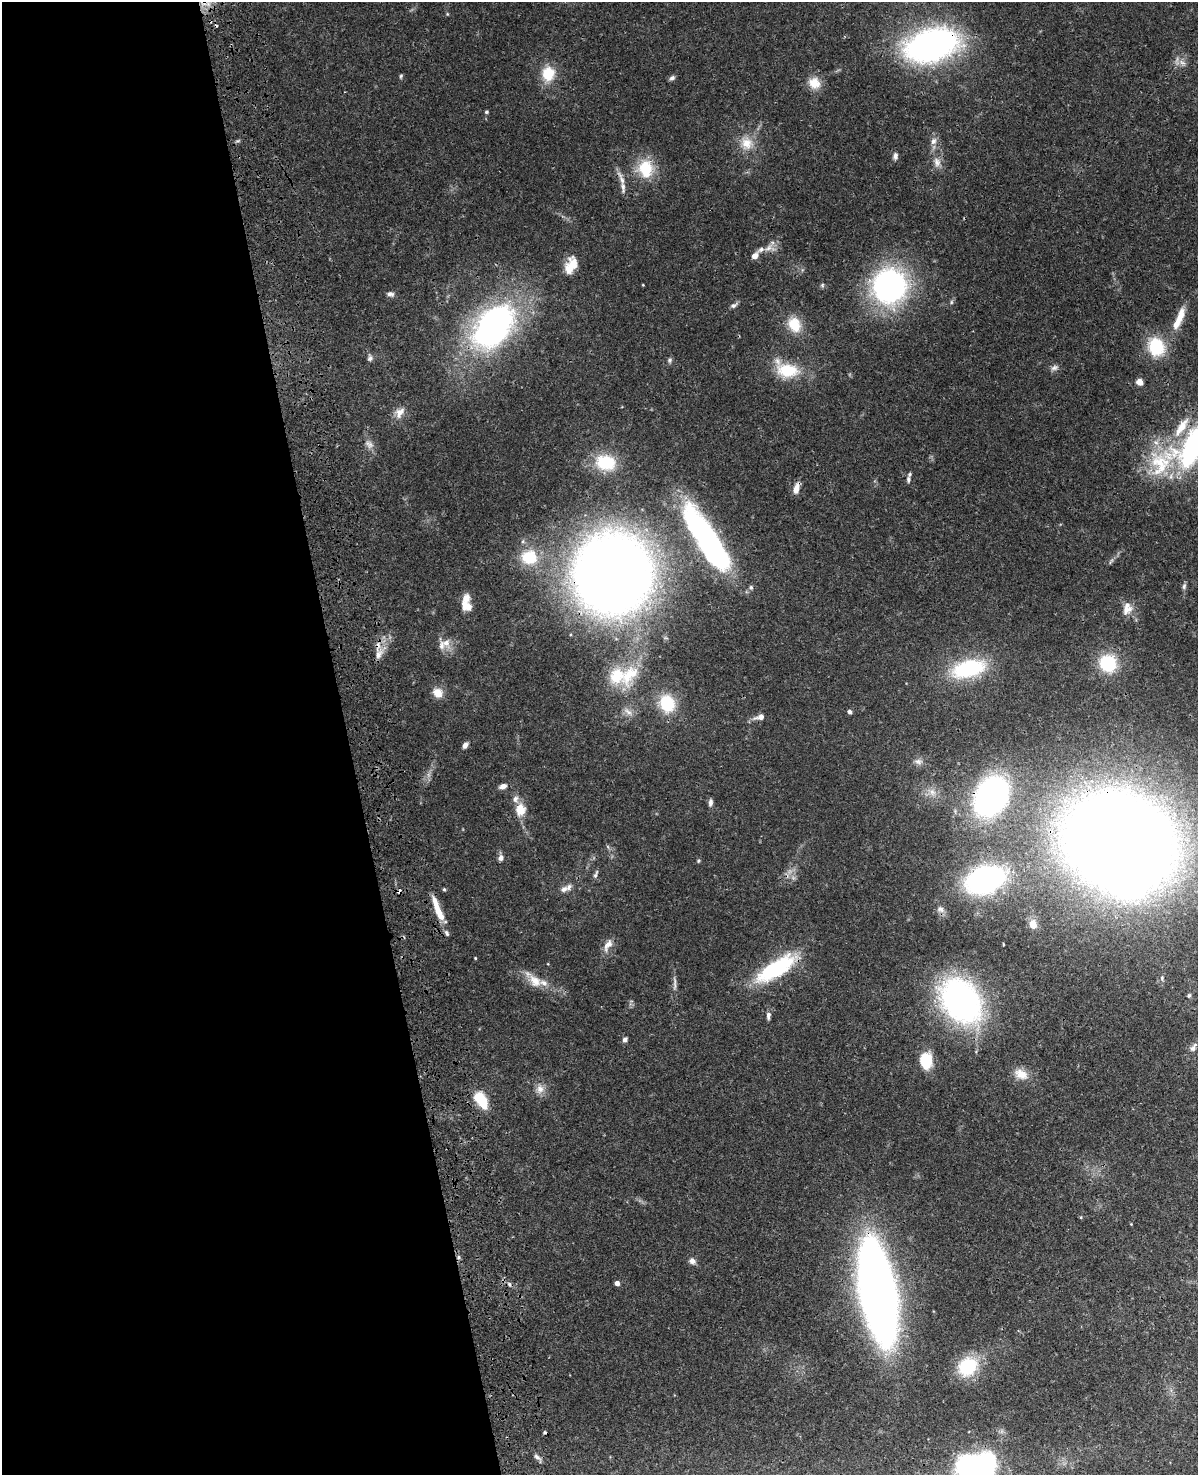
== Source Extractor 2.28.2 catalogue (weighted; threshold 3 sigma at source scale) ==
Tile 5 of 4 x 3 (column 1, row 2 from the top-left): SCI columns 119-1314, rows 1749-3221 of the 5019 x 4863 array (HDU 1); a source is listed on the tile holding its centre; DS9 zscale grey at full resolution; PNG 1200 x 1477 px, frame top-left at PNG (2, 2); no overlay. Shown black and unused: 29% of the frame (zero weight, under 3 of 4 exposures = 6% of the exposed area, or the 3 px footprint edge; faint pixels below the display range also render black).
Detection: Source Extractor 2.28.2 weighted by HDU 2 'WHT'; one run over the whole footprint, this tile lists its part. Background 0.0238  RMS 0.0024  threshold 0.011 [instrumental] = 3 sigma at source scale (4.5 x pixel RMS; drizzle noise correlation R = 1.50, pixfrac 1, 0.05/0.05 arcsec/px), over >= 5 px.
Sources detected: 119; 1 too faint to see at this stretch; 1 inside a brighter object's white glare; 3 cosmic-ray / hot-pixel residue — not listed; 13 inside a brighter listed object's ellipse — not listed separately; the other 101 listed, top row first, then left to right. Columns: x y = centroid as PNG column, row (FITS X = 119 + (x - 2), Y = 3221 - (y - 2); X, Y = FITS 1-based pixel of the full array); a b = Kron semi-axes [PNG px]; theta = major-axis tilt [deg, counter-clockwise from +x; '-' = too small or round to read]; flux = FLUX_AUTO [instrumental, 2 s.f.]
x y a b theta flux
203 2 16 11 -12 3.5
447 14 5 4 - 0.23
931 45 42 25 16 90
1182 63 11 6 -44 1.1
548 74 19 16 80 6
401 76 7 4 76 0.34
672 78 8 5 21 0.63
814 83 16 14 -40 3.6
486 112 5 4 - 0.37
933 141 10 8 58 1.3
746 143 19 16 -74 4.4
895 156 9 6 79 0.85
937 162 15 10 -82 2
646 169 23 19 -87 8.4
621 178 23 6 -65 1.6
770 248 17 10 -2 1.9
755 256 9 6 47 1.4
571 265 20 12 65 4.6
643 285 3 2 - 0.18
822 285 6 5 - 0.41
889 286 22 21 - 77
390 294 9 6 -8 0.81
951 302 6 4 89 0.37
734 305 10 6 27 0.73
1178 321 35 10 62 5.1
794 324 21 16 -64 5.5
493 326 47 30 51 81
1156 347 23 19 -61 10
370 358 10 7 -85 0.81
670 360 8 6 67 0.56
1054 368 11 7 17 0.89
787 370 34 20 -22 9.4
1139 382 5 4 - 4.7
400 413 15 9 58 2.2
369 444 13 9 -41 1.5
1192 447 45 22 62 41
606 462 25 19 -13 10
1160 464 48 33 60 18
908 479 8 6 88 0.62
796 488 12 6 71 2
706 535 63 19 -59 69
529 557 22 19 -6 7.5
1111 561 10 4 58 0.52
613 574 51 47 77 420
1184 586 9 5 75 0.59
751 587 7 7 - 0.58
467 606 15 11 -32 2.6
1126 609 15 14 - 2.7
446 643 13 11 42 2.3
379 654 15 9 64 2
1108 663 20 19 - 11
968 669 40 19 15 20
630 675 37 20 56 10
438 693 12 11 - 2.8
667 703 16 13 -68 12
628 712 17 7 -38 1.6
850 712 4 4 - 0.97
760 717 14 7 14 1.7
465 745 7 5 60 1.2
918 762 12 8 -7 1.2
503 786 8 6 19 1.4
932 792 12 9 -50 2
991 796 42 30 62 64
710 802 9 5 85 0.83
520 810 17 13 88 3.6
1120 843 70 60 -30 700
608 847 7 4 -71 0.36
501 858 7 6 - 1
698 861 5 5 - 0.32
595 874 12 4 68 0.66
985 880 26 17 20 68
444 889 5 4 - 0.36
564 889 12 8 19 1.5
438 909 32 7 -68 4.9
940 909 11 8 -30 1.2
1033 924 9 7 -87 2.5
1003 944 4 2 - 0.18
608 945 17 8 60 2.1
475 958 3 2 - 0.23
776 969 50 17 32 22
1162 978 8 5 83 0.5
535 981 22 14 -39 4
674 983 22 4 -90 1.1
1189 995 6 5 - 0.47
961 1001 45 32 -52 75
768 1016 9 5 88 0.82
625 1040 6 5 - 0.73
1193 1047 15 7 57 1.1
925 1061 15 12 -84 9.3
1021 1074 19 13 -24 3.4
540 1089 12 11 - 1.9
481 1100 19 10 -60 7.9
1131 1224 3 3 - 0.16
459 1257 6 5 - 0.46
692 1261 10 7 -41 1.1
617 1283 4 4 - 1.8
509 1284 8 5 -50 0.62
878 1292 82 27 -80 240
967 1367 23 20 43 12
537 1457 10 5 -38 0.79
977 1468 35 28 0 68
Overlapping masked pixels (flux is a lower limit): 10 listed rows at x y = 203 2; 931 45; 796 488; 613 574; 991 796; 1120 843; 438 909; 776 969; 459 1257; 878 1292
Isophote crosses this tile's border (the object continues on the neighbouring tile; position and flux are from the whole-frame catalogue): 3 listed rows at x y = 203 2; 1192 447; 977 1468